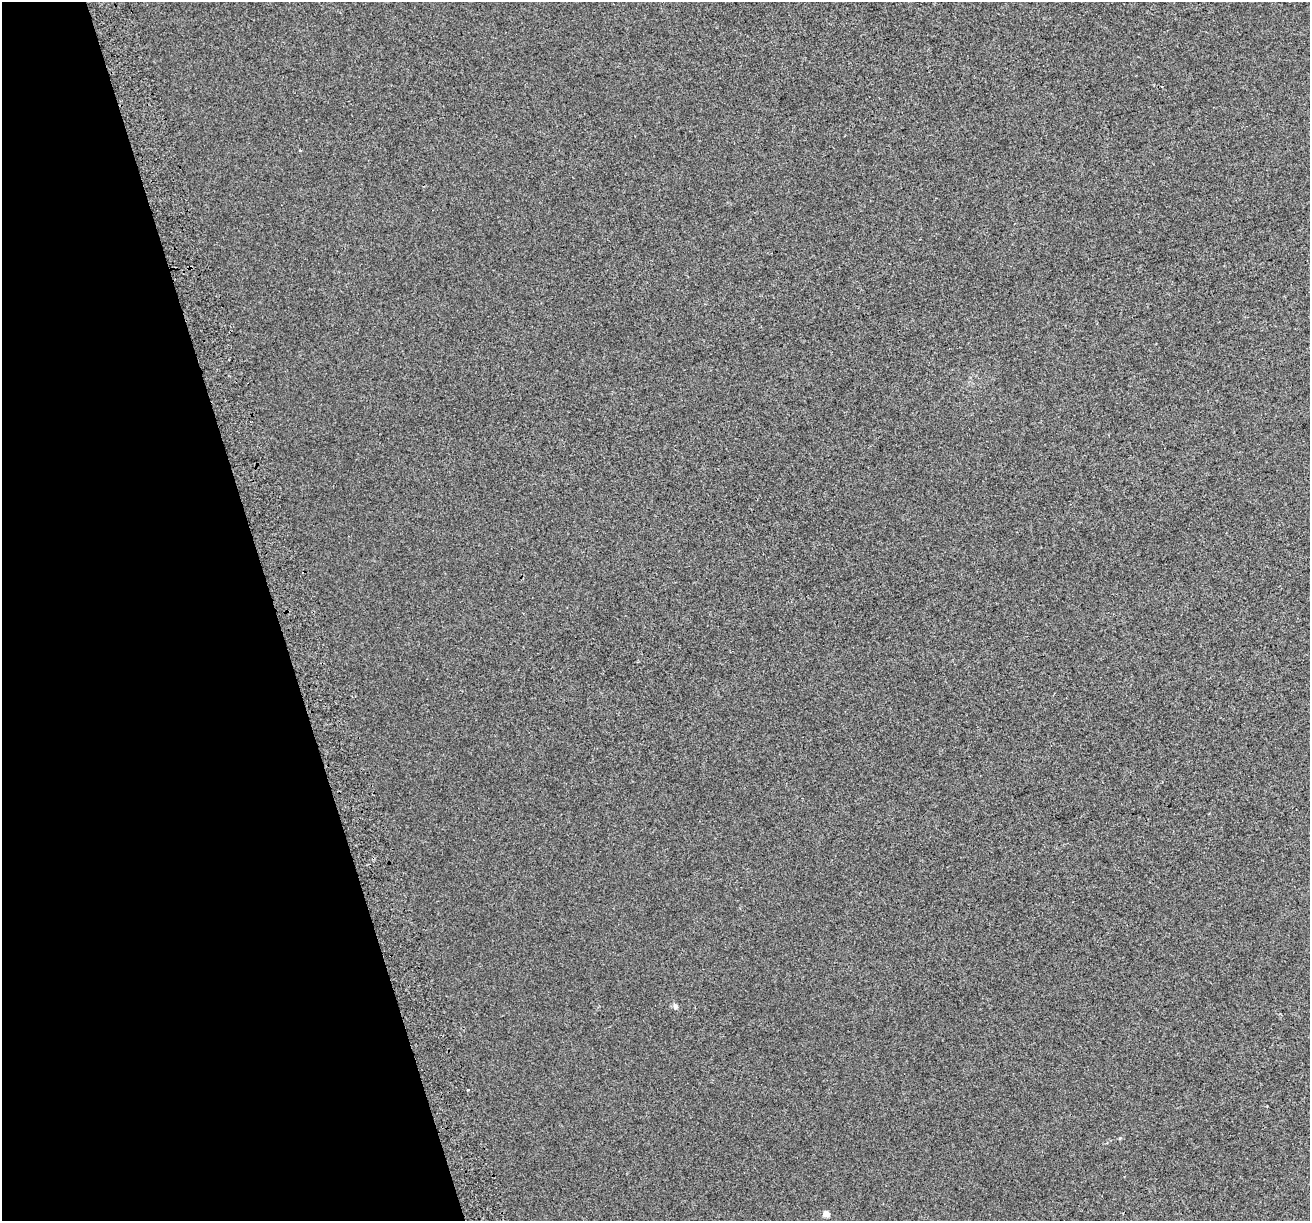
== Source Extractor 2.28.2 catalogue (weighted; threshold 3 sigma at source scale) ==
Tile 5 of 4 x 4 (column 1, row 2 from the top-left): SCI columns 43-1350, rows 2558-3776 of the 5314 x 5062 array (HDU 1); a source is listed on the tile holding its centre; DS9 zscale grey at full resolution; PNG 1312 x 1223 px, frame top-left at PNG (2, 2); no overlay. Shown black and unused: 21% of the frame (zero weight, under 2 of 3 exposures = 2% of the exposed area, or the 3 px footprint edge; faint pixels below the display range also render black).
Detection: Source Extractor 2.28.2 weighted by HDU 2 'WHT'; one run over the whole footprint, this tile lists its part. Background 7.35e-04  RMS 0.0073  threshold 0.0327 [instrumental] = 3 sigma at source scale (4.5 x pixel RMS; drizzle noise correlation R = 1.50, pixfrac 1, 0.0396/0.0396 arcsec/px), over >= 5 px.
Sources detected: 4; all 4 listed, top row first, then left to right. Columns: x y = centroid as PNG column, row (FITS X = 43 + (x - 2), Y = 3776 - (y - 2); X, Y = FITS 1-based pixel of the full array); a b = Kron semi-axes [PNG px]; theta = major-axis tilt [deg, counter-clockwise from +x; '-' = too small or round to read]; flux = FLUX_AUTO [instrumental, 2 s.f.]
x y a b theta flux
300 150 3 3 - 2
675 1006 8 6 -64 1.9
468 1089 3 2 - 0.55
826 1214 5 5 - 6.7